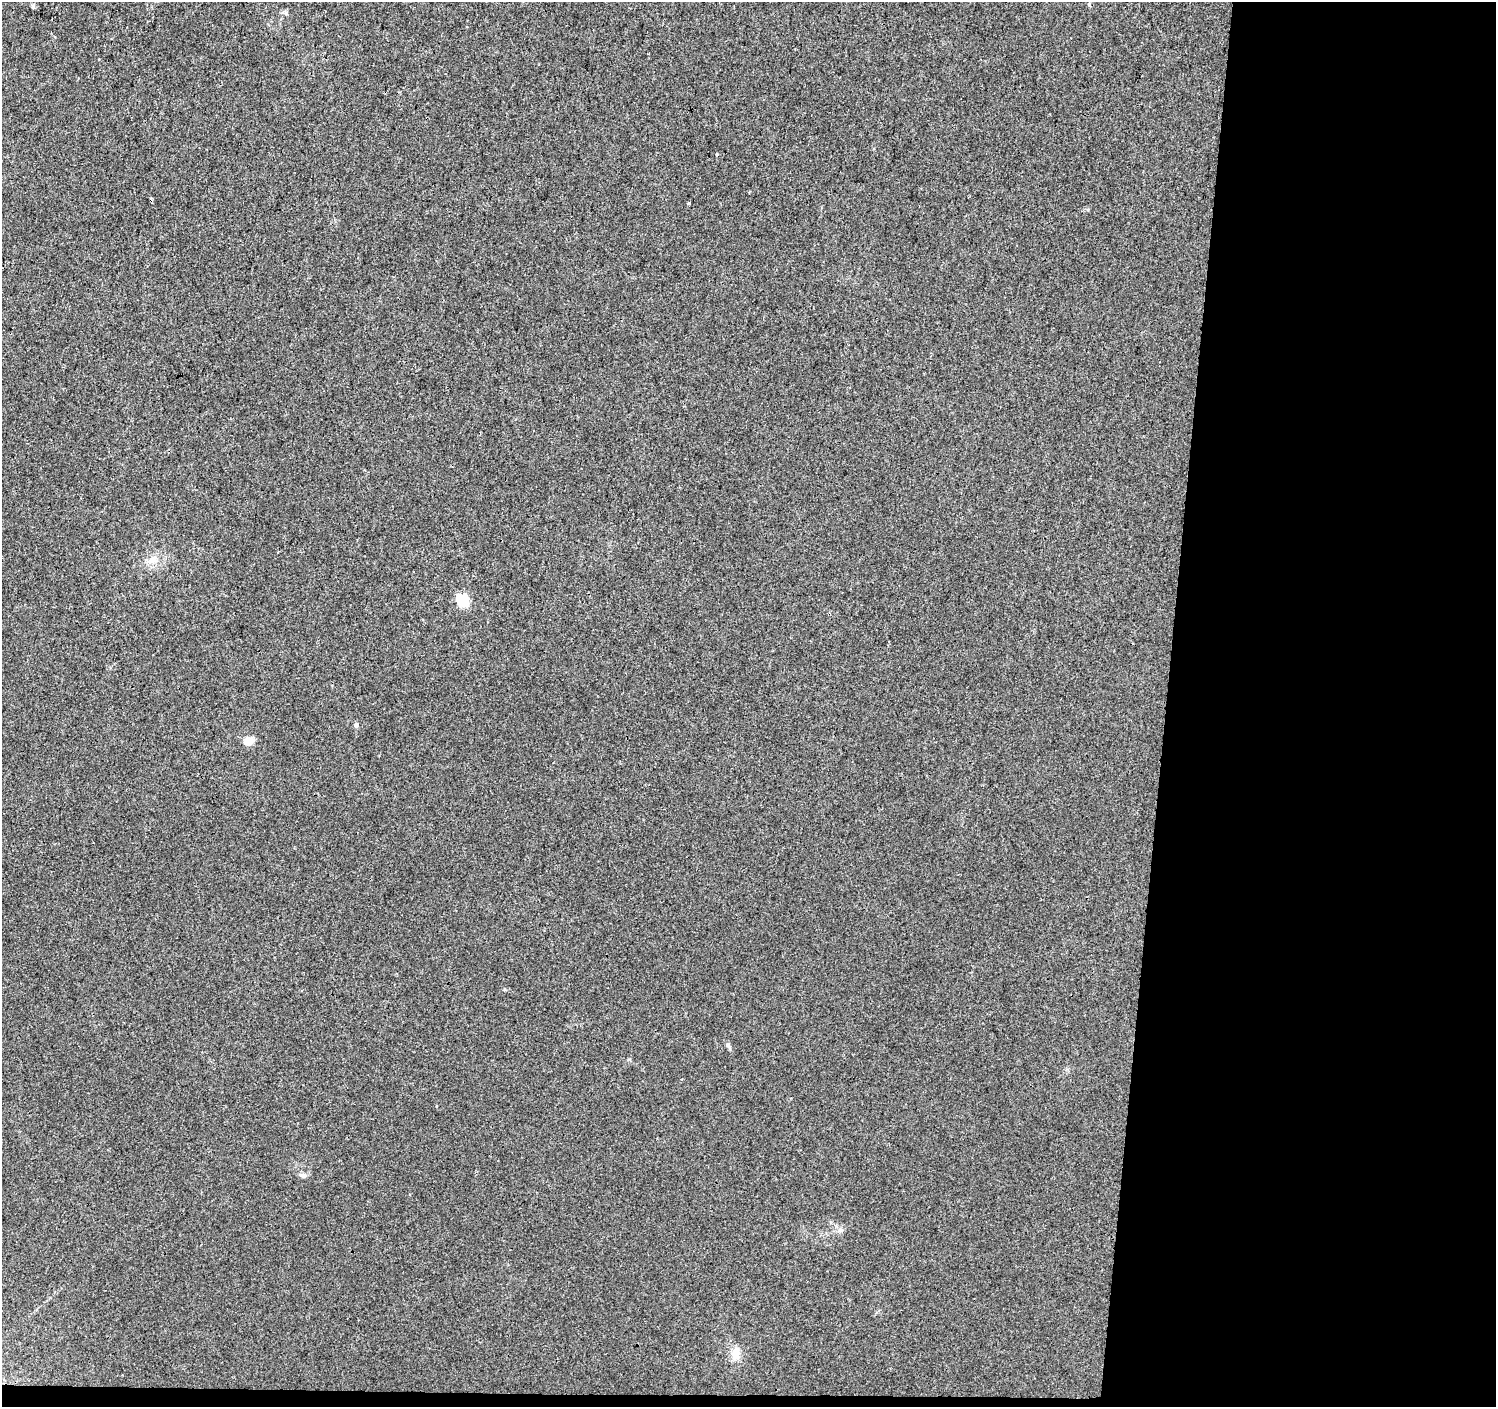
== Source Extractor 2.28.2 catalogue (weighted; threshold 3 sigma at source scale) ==
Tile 9 of 3 x 3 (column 3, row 3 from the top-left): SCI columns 2997-4490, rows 283-1687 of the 4490 x 4726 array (HDU 1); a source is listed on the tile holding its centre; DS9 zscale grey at full resolution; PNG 1498 x 1409 px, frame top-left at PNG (2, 2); no overlay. Shown black and unused: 23% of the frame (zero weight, under 3 of 4 exposures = <1% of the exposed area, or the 3 px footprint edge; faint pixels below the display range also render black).
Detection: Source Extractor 2.28.2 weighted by HDU 2 'WHT'; one run over the whole footprint, this tile lists its part. Background 0.00866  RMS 0.0039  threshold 0.0176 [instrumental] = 3 sigma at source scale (4.5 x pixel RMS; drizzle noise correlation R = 1.50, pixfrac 1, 0.0396/0.0396 arcsec/px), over >= 5 px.
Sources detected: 9; all 9 listed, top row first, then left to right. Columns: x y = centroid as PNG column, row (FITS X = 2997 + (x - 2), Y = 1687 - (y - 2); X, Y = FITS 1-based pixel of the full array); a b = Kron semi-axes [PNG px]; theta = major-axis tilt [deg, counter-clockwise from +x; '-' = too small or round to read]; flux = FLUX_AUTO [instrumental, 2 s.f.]
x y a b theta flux
33 7 6 4 -47 0.55
688 204 3 3 - 0.63
154 559 11 3 -61 1.1
463 600 6 6 - 33
356 725 5 5 - 1.2
249 741 13 11 12 2.9
729 1046 9 5 -45 0.85
303 1175 9 6 -26 1.3
736 1353 14 11 89 4.1